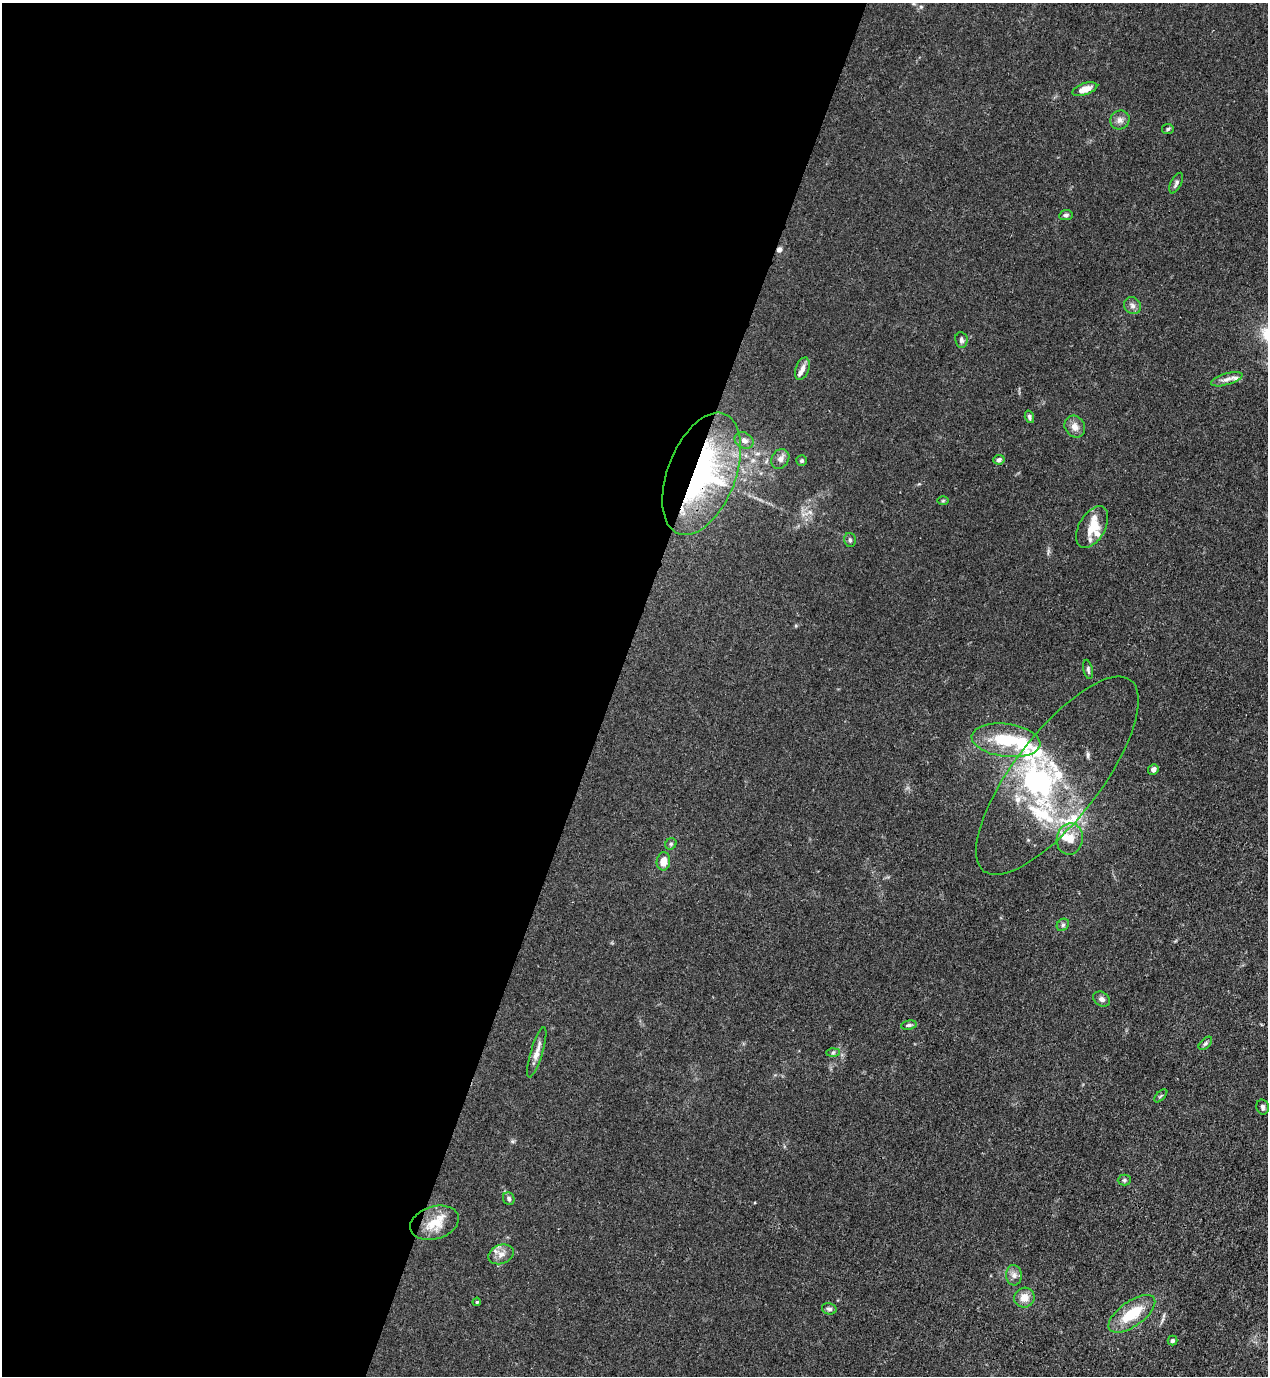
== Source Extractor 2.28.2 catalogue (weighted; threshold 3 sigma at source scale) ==
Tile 5 of 4 x 4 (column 1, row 2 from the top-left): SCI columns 354-1619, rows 2791-4164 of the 5639 x 5578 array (HDU 1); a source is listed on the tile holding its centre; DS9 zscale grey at full resolution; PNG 1270 x 1378 px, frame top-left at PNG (2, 3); each listed source drawn as its Kron ellipse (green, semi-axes under 4 px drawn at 4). Shown black and unused: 48% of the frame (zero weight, under 3 of 4 exposures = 7% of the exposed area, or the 3 px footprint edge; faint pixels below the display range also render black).
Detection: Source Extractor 2.28.2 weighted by HDU 2 'WHT'; one run over the whole footprint, this tile lists its part. Background 0.0145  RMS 0.0024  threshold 0.0108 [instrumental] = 3 sigma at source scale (4.5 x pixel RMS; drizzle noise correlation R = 1.50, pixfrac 1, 0.05/0.05 arcsec/px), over >= 5 px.
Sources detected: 59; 2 inside a brighter object's white glare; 1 cosmic-ray / hot-pixel residue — neither listed nor drawn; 12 inside a brighter listed object's ellipse — not listed separately; the other 44 listed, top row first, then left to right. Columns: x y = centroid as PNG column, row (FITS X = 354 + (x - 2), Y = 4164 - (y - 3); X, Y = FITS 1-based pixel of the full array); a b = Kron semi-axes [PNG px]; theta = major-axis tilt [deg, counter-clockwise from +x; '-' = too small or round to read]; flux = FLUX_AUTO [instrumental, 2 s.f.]
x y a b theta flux
1085 89 13 6 18 2.2
1120 120 10 9 - 1.2
1168 129 6 5 - 0.4
1176 183 11 5 64 0.68
1066 215 7 5 8 0.53
1132 306 9 8 - 0.89
961 340 8 6 -83 0.61
802 369 12 6 71 1.3
1227 379 16 5 16 1.3
1029 417 6 4 -74 0.46
1075 427 11 9 -55 1.6
744 440 10 7 -32 1.2
780 459 10 8 56 1.2
999 460 6 5 - 0.68
802 461 5 5 - 0.36
702 474 64 34 69 56
943 501 6 4 1 0.26
1092 527 23 13 60 5
850 540 7 5 -78 0.54
1088 669 10 4 -78 0.5
1006 740 34 16 -7 12
1153 769 5 5 - 0.95
1057 776 120 43 52 34
1070 839 16 13 81 3.2
671 844 6 5 - 0.41
663 861 9 6 81 2.5
1063 925 7 5 45 0.54
1102 999 9 7 -31 0.85
909 1025 8 5 10 0.53
1205 1043 8 5 45 0.48
537 1052 26 6 73 2.1
833 1052 7 4 2 0.42
1161 1096 8 3 45 0.3
1263 1107 7 6 - 0.63
1124 1180 6 5 - 0.47
509 1199 7 5 -68 0.58
434 1223 25 16 17 5.2
501 1254 13 9 21 1.7
1014 1275 10 8 -86 1
1024 1298 10 10 - 2.3
477 1302 4 3 - 0.23
829 1309 7 5 -14 0.59
1132 1314 27 12 36 7.6
1172 1341 5 4 - 0.49
Overlapping masked pixels (flux is a lower limit): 1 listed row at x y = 702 474